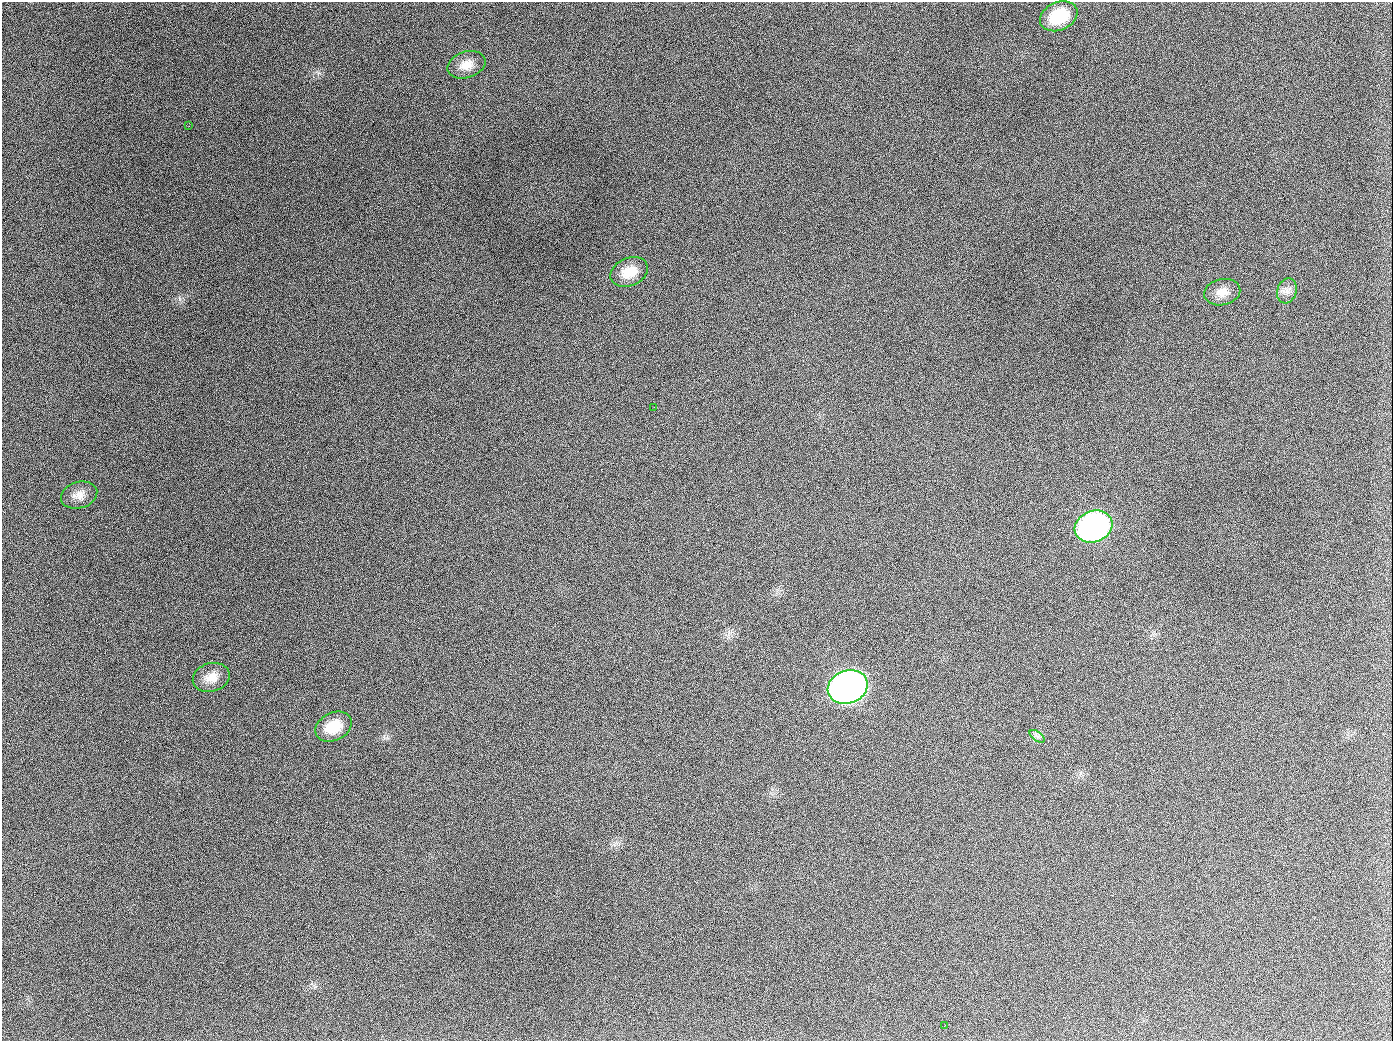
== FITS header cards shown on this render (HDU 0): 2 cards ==
NAXIS1  =                 1391
NAXIS2  =                 1039

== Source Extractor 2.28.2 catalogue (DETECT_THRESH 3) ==
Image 1391 x 1039 px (HDU 0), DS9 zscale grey, 1 PNG px = 1 image px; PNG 1395 x 1043 px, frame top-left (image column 1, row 1039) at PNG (2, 2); each listed source drawn as its Kron ellipse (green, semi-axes under 4 px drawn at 4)
Background 1890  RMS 79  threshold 238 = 3 sigma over >= 5 px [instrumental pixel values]
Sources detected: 14; all 14 listed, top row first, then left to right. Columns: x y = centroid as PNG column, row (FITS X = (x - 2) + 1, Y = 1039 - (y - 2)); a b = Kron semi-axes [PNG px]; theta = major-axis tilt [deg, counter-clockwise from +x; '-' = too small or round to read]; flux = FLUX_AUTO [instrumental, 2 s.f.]
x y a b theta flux
1059 16 19 14 24 2.2e+05
466 65 19 13 18 7.4e+04
189 126 3 2 - 6.2e+03
629 272 19 14 24 1.0e+05
1287 291 13 9 72 3.5e+04
1222 292 18 13 12 6.1e+04
654 407 2 2 - 3.5e+03
79 495 18 13 17 5.3e+04
1094 526 19 15 22 1.9e+06
211 677 19 14 15 7.2e+04
848 687 20 16 19 4.1e+06
334 727 19 14 26 1.3e+05
1037 736 9 4 -37 1.5e+04
944 1026 2 2 - 3.8e+03